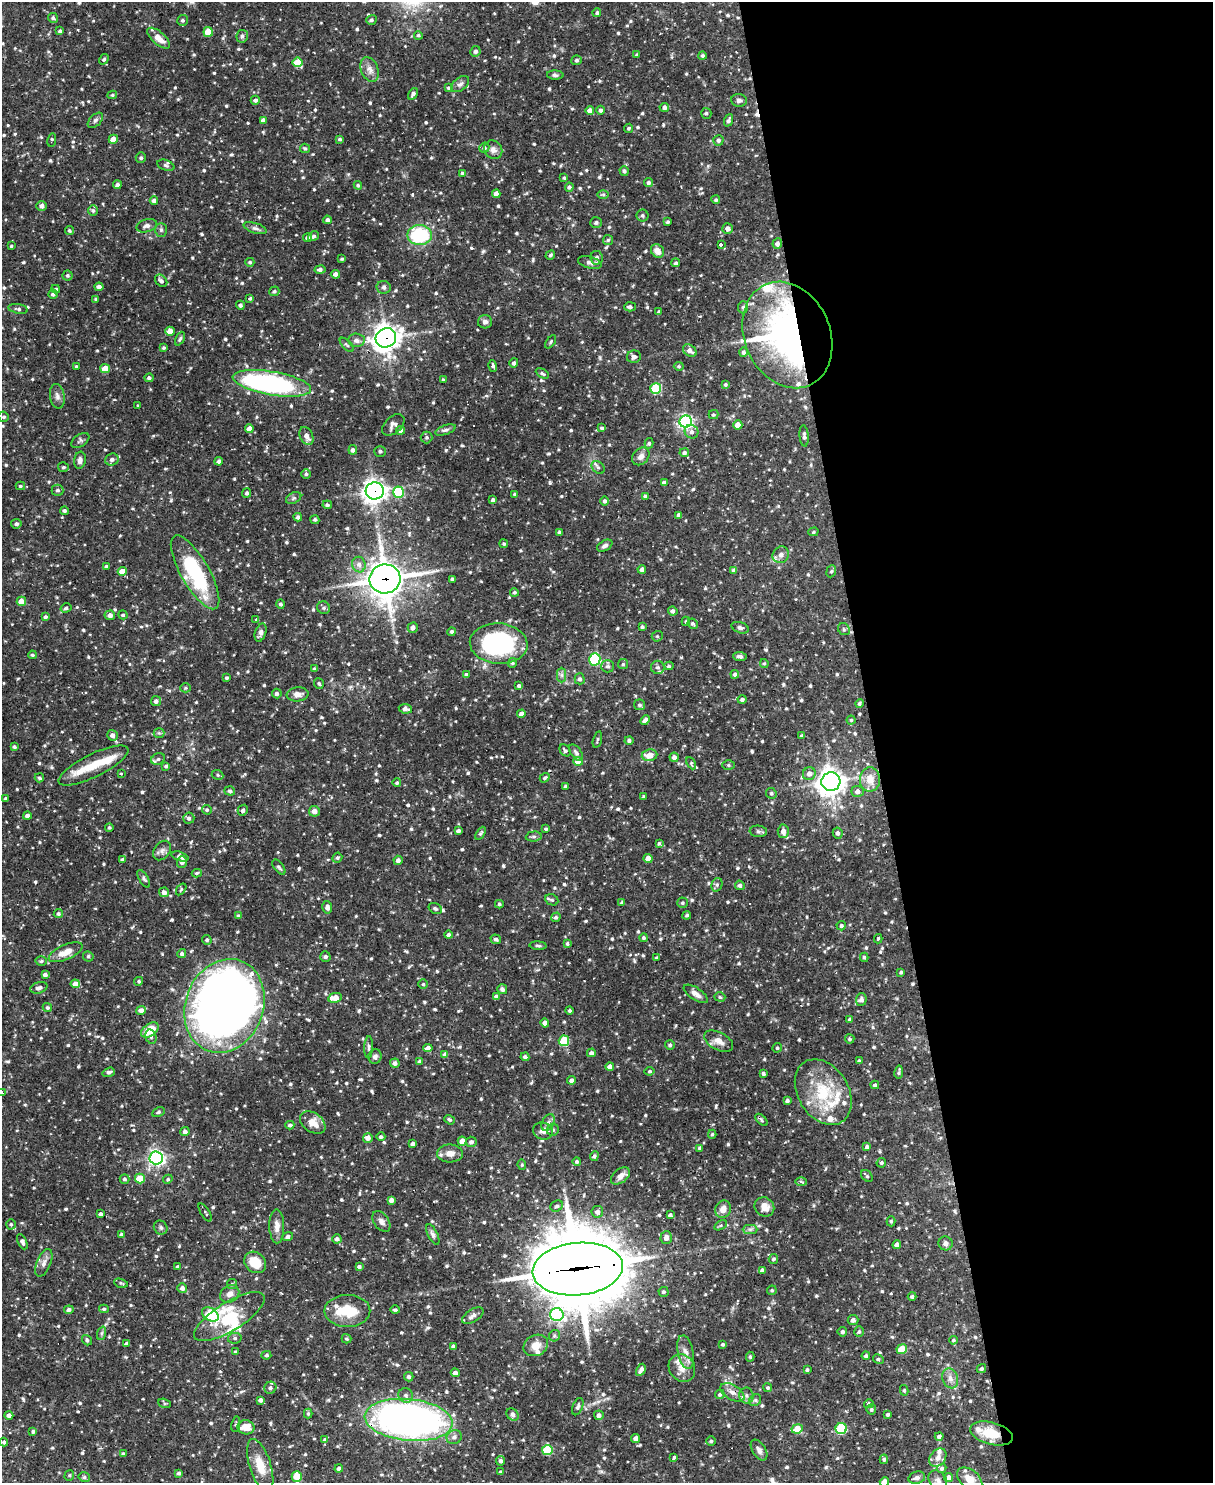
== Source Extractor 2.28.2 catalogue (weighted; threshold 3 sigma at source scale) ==
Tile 8 of 4 x 3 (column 4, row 2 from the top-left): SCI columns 3634-4844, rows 1729-3209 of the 4844 x 4825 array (HDU 1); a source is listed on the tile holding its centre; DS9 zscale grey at full resolution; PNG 1215 x 1485 px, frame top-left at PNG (2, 2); each listed source drawn as its Kron ellipse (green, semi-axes under 4 px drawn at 4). Shown black and unused: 28% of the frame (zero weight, under 2 of 3 exposures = <1% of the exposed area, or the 3 px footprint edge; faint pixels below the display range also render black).
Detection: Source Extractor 2.28.2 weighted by HDU 2 'WHT'; one run over the whole footprint, this tile lists its part. Background 0.0908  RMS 0.003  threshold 0.0137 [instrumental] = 3 sigma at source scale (4.5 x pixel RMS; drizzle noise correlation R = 1.50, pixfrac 1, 0.05/0.05 arcsec/px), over >= 5 px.
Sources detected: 956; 2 inside a brighter object's white glare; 11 cosmic-ray / hot-pixel residue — neither listed nor drawn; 27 inside a brighter listed object's ellipse — not listed separately; of the other 916, all 500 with FLUX_AUTO >= 0.462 (the completeness limit of this list) listed and drawn (416 fainter detections not listed), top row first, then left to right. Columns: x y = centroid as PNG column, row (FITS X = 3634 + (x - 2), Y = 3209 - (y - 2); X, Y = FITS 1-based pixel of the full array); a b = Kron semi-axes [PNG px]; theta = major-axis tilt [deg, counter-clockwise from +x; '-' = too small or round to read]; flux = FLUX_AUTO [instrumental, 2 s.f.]
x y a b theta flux
597 13 4 4 - 0.59
53 18 5 4 - 0.77
183 20 5 5 - 0.68
371 20 5 5 - 0.69
60 31 4 4 - 0.53
208 32 5 4 - 5.7
418 35 4 4 - 0.52
242 36 6 5 - 0.79
159 38 14 6 -41 3.3
475 51 5 5 - 0.75
637 55 3 3 - 0.58
702 56 4 4 - 0.62
104 59 5 4 - 0.54
576 60 5 5 - 0.81
298 62 5 5 - 7.7
369 69 13 8 -68 2.1
555 75 8 4 -2 0.77
460 84 10 6 38 1.1
449 88 4 4 - 0.57
413 94 6 4 57 0.86
112 95 5 3 - 0.46
255 100 4 4 - 0.91
739 100 8 6 -5 0.96
664 107 5 4 - 0.92
590 110 4 4 - 2
601 110 4 4 - 0.77
706 113 5 5 - 0.52
95 120 9 5 45 0.77
263 120 4 4 - 1.1
729 120 6 4 67 0.87
629 128 5 4 - 0.53
113 139 5 4 - 4.2
340 139 4 4 - 0.63
52 140 7 4 82 0.5
718 140 5 5 - 0.85
305 148 5 4 - 0.52
484 148 5 5 - 0.65
493 150 10 8 -51 1.5
141 158 5 5 - 0.62
166 165 9 5 -19 0.7
624 171 5 4 - 0.74
462 173 4 3 - 0.56
564 178 4 4 - 0.46
648 183 4 4 - 0.87
117 185 4 4 - 0.87
358 185 4 4 - 0.54
569 187 4 4 - 0.75
496 194 4 4 - 1.7
603 194 6 4 0 0.48
716 200 4 4 - 0.52
154 201 4 4 - 1.2
41 206 5 5 - 1.6
93 211 5 5 - 0.57
642 215 6 6 - 0.68
327 220 4 4 - 0.84
596 222 6 5 - 0.7
667 222 4 3 - 0.52
147 226 10 6 16 1.3
255 228 12 5 -17 0.92
727 228 5 5 - 1.3
69 230 4 4 - 0.53
161 230 7 5 -88 0.66
420 235 12 10 1 22
313 236 6 4 32 0.7
308 238 4 3 - 1.2
608 240 5 5 - 0.53
777 244 5 4 - 1.1
721 245 3 3 - 12
11 246 3 3 - 0.49
657 251 7 6 - 2.5
550 255 5 4 - 0.48
597 258 7 6 - 1.1
342 259 3 3 - 0.48
250 262 4 4 - 0.57
590 262 12 6 -15 1.3
676 263 4 4 - 0.56
320 269 5 4 - 0.94
335 274 4 4 - 1.2
68 275 5 5 - 0.58
161 281 7 5 -45 1
99 287 4 4 - 1.4
384 287 7 6 - 0.81
56 289 4 3 - 0.59
274 291 5 5 - 0.64
53 294 4 4 - 0.83
250 298 4 3 - 0.5
96 299 4 4 - 0.49
240 305 4 4 - 0.84
630 307 6 4 3 0.83
743 307 6 5 - 0.63
18 309 10 4 -9 0.75
659 312 4 3 - 0.85
485 322 7 6 - 1.1
170 331 5 4 - 2.6
787 335 55 43 -66 120
386 338 10 9 - 270
180 339 7 4 64 0.51
356 340 8 7 - 1.4
551 342 7 4 55 0.5
347 345 9 4 -45 0.55
164 348 4 4 - 0.52
690 351 7 5 -36 1.5
743 352 5 4 - 0.83
634 357 7 6 - 1.1
514 363 5 4 - 0.7
76 366 3 3 - 0.78
493 366 6 4 -75 0.7
679 366 5 4 - 0.46
105 369 5 4 - 5.9
542 373 7 4 -27 0.61
149 378 4 4 - 0.73
443 380 3 3 - 0.52
272 383 40 11 -10 70
725 384 4 4 - 0.47
656 388 5 5 - 17
57 396 12 7 -81 1.4
138 405 3 3 - 0.57
713 415 5 4 - 0.46
4 417 5 5 - 0.58
686 421 6 6 - 80
393 425 13 8 42 1.4
738 425 4 4 - 2.9
602 428 4 4 - 0.52
249 429 4 4 - 2.5
401 430 4 4 - 1.4
445 430 11 4 18 0.84
692 432 7 6 - 1.1
306 436 9 6 -66 1.9
804 436 10 4 -85 1
426 437 6 6 - 0.67
80 441 10 6 34 0.77
649 443 5 4 - 0.59
353 450 4 4 - 0.97
380 451 6 5 - 0.64
684 453 5 4 - 0.87
641 456 10 7 46 1.6
80 460 8 6 81 1.3
112 460 7 6 - 1.1
219 461 4 4 - 1
63 467 5 5 - 0.59
598 467 7 5 -43 0.71
306 474 4 4 - 0.52
664 483 4 4 - 1.3
20 486 5 4 - 0.5
57 490 6 5 - 0.7
375 491 9 8 - 190
399 492 5 5 - 17
247 493 5 4 - 0.67
515 494 4 3 - 0.54
645 496 4 3 - 0.47
294 498 8 5 27 0.64
493 500 4 4 - 1
605 501 5 4 - 0.75
327 505 4 4 - 0.77
64 511 4 4 - 0.62
679 515 4 3 - 0.85
298 517 4 4 - 0.83
315 520 4 4 - 0.59
16 524 5 4 - 0.74
559 532 3 3 - 0.53
813 532 5 4 - 0.48
504 544 4 3 - 0.46
605 546 8 5 31 0.94
781 555 9 7 49 1.3
359 565 8 7 - 1.4
107 567 4 4 - 0.93
642 569 4 4 - 1.1
733 570 4 4 - 0.64
122 571 4 4 - 3.8
831 571 6 5 - 0.53
195 572 42 14 -60 26
385 579 15 14 - 550
452 579 3 3 - 0.59
514 592 4 4 - 0.63
21 601 5 4 - 3.1
280 604 4 4 - 0.71
66 608 5 4 - 0.69
324 608 6 6 - 0.74
673 611 5 4 - 0.93
110 615 5 5 - 1.5
123 615 5 4 - 0.64
45 617 4 4 - 0.67
256 619 3 3 - 0.51
686 621 4 3 - 0.5
693 624 5 4 - 0.51
642 627 3 3 - 0.58
413 628 5 5 - 1.1
740 628 9 5 -19 0.78
844 629 6 5 - 0.62
452 632 4 4 - 0.63
261 633 9 5 72 1.2
657 636 5 5 - 0.48
499 644 29 20 -4 44
32 655 4 4 - 0.59
740 656 7 4 -7 0.77
595 659 6 5 - 31
512 663 5 4 - 0.63
764 663 4 4 - 0.48
623 664 5 5 - 0.47
608 666 6 6 - 0.84
669 666 4 4 - 0.52
658 667 6 6 - 1.1
314 669 4 3 - 0.48
466 674 3 3 - 0.59
735 674 4 4 - 0.9
562 675 7 4 -90 0.78
227 678 4 3 - 0.57
580 679 5 5 - 0.84
319 683 5 5 - 0.57
519 686 4 3 - 0.74
185 688 5 4 - 0.48
277 694 5 5 - 0.85
298 694 11 7 5 2
742 699 4 4 - 0.77
156 701 5 5 - 1.1
859 703 4 4 - 0.67
639 705 5 5 - 0.66
405 709 6 4 -8 1.3
521 714 4 4 - 2.2
645 720 5 4 - 1.1
851 720 4 4 - 0.48
159 733 5 5 - 0.48
112 735 6 5 - 1.7
802 736 4 4 - 0.66
597 740 8 3 75 0.49
629 740 4 4 - 0.69
14 747 4 3 - 0.57
565 750 6 5 - 0.72
576 753 9 5 -54 1
650 755 8 6 8 3.7
674 757 4 4 - 1.2
158 759 7 5 27 0.75
578 761 5 4 - 4.6
691 763 6 4 -63 0.51
93 765 38 11 26 7
728 765 6 5 - 0.52
166 766 4 4 - 0.57
121 773 4 3 - 0.5
809 774 6 6 - 1.5
217 775 6 4 -22 0.48
39 778 5 4 - 0.55
545 778 5 4 - 0.51
870 779 12 10 87 3.8
831 782 9 9 - 270
397 783 4 4 - 0.48
565 786 3 3 - 0.51
230 791 5 4 - 0.76
858 791 6 5 - 1.4
771 793 5 5 - 0.64
644 797 4 3 - 0.77
6 798 3 3 - 0.5
207 810 5 4 - 0.52
243 810 5 4 - 0.82
314 811 5 5 - 1.8
27 816 4 4 - 1.2
189 818 5 5 - 0.78
109 827 4 4 - 0.49
546 829 4 3 - 0.57
458 831 4 3 - 0.85
758 831 9 5 -6 0.72
783 831 6 5 - 1.9
480 833 7 4 57 0.62
838 833 5 5 - 0.93
534 836 8 5 5 0.77
659 843 4 3 - 0.48
162 850 11 8 52 1.2
180 856 9 4 -18 1.6
337 858 5 4 - 0.58
648 858 4 4 - 2.9
122 860 4 4 - 0.55
398 860 4 4 - 1.1
182 862 6 5 - 1.5
279 867 9 5 -53 0.67
197 873 5 4 - 0.5
144 879 10 4 -59 0.68
717 885 7 5 71 0.68
740 885 5 4 - 0.69
181 889 6 4 54 0.49
164 892 5 5 - 1.5
552 900 7 5 -26 0.59
622 903 4 3 - 0.78
682 903 5 5 - 0.51
499 904 4 4 - 0.54
327 907 6 5 - 1.3
435 908 7 5 -31 0.68
58 913 4 4 - 0.63
687 915 4 4 - 0.55
238 916 4 3 - 0.5
556 917 5 4 - 0.69
841 926 5 4 - 0.6
449 935 4 4 - 1.1
643 938 4 4 - 0.55
496 939 5 4 - 0.96
878 939 5 3 - 0.53
207 940 5 4 - 0.57
567 943 4 4 - 0.51
538 946 8 4 -5 0.56
66 952 18 7 24 4.2
182 954 4 4 - 0.78
88 956 5 5 - 0.62
325 957 5 5 - 0.66
864 957 4 3 - 0.5
657 958 4 4 - 0.58
41 961 5 5 - 0.61
901 972 3 3 - 0.47
45 975 4 3 - 0.97
139 981 4 4 - 0.56
75 984 4 4 - 2.6
423 984 5 4 - 0.48
39 988 9 5 17 1.4
502 989 5 4 - 1
696 994 14 6 -33 2
496 997 4 4 - 1.3
720 997 5 4 - 0.62
335 998 7 5 9 4.7
861 1000 6 5 - 1.3
224 1006 48 39 69 410
47 1007 5 4 - 0.55
141 1010 5 4 - 1.8
569 1010 4 4 - 0.51
850 1019 4 4 - 0.78
545 1023 4 4 - 2.1
150 1030 10 6 35 5.6
151 1037 7 5 -74 0.87
850 1039 5 4 - 0.58
564 1041 5 5 - 15
719 1041 16 9 -27 2.5
670 1045 5 5 - 0.62
369 1047 11 4 87 0.76
428 1048 5 4 - 1.6
777 1048 5 4 - 0.53
591 1053 4 4 - 1
445 1054 4 4 - 0.81
375 1057 7 6 - 0.99
525 1057 4 4 - 0.71
420 1061 4 4 - 0.7
859 1061 4 3 - 0.58
395 1063 4 4 - 1.1
610 1067 4 4 - 1.5
650 1071 5 4 - 0.5
109 1072 6 4 18 0.84
899 1072 6 3 80 0.6
763 1074 4 3 - 0.76
571 1080 4 4 - 1.1
875 1085 4 4 - 0.73
823 1092 35 25 -58 16
2 1093 4 3 - 4.3
787 1101 4 3 - 0.73
158 1112 6 4 27 0.52
450 1120 5 4 - 0.49
761 1120 7 4 -46 0.51
313 1123 14 9 -35 3.5
548 1123 9 6 61 1.1
290 1125 4 4 - 0.72
553 1130 6 6 - 0.71
543 1131 10 8 -19 1.6
185 1132 4 4 - 1.1
712 1134 4 4 - 0.49
381 1137 4 4 - 0.71
368 1138 5 5 - 1.5
462 1141 4 4 - 2.8
471 1142 5 5 - 1.1
413 1143 4 3 - 0.85
867 1147 4 4 - 1
700 1148 4 4 - 0.61
450 1153 13 9 2 2.7
594 1156 5 4 - 0.72
156 1158 7 6 - 93
577 1162 4 4 - 0.59
881 1163 5 4 - 0.6
522 1165 5 4 - 0.47
620 1176 11 6 37 2.1
867 1176 7 5 -45 0.51
125 1179 5 4 - 0.64
140 1179 5 5 - 8.8
168 1179 5 4 - 0.48
801 1182 6 4 -2 0.53
391 1200 4 4 - 1.5
557 1206 6 5 - 0.78
764 1207 10 9 - 2.6
723 1209 9 7 68 2.4
205 1212 10 3 -57 0.64
597 1212 6 5 - 1.3
100 1214 3 3 - 0.7
670 1215 4 3 - 0.86
381 1221 12 7 -54 1.4
891 1221 5 4 - 0.49
11 1224 5 4 - 0.54
721 1225 7 4 31 0.49
277 1226 17 7 -89 2.4
161 1228 7 6 - 0.72
750 1229 7 4 0 0.74
121 1234 4 4 - 0.62
433 1234 11 5 -63 0.96
288 1237 5 4 - 1
666 1238 6 5 - 1.4
337 1239 4 4 - 1
22 1242 8 4 -65 0.84
945 1243 7 7 - 1.2
897 1245 4 4 - 1.8
773 1259 5 4 - 0.65
255 1262 12 10 -44 6.9
44 1263 14 7 67 1.7
178 1267 3 3 - 0.76
359 1267 4 3 - 0.8
578 1269 45 26 6 2900
762 1270 4 4 - 0.83
121 1283 7 4 -16 0.49
232 1284 5 5 - 0.49
182 1288 5 5 - 1.3
772 1290 5 4 - 0.49
663 1292 5 5 - 0.55
230 1294 10 8 34 2
912 1296 4 4 - 0.6
104 1309 5 4 - 0.47
69 1310 4 4 - 0.95
395 1310 4 4 - 0.59
347 1311 23 16 0 9.4
210 1314 9 6 -32 15
557 1315 6 6 - 58
473 1316 12 6 33 1.3
229 1317 40 14 32 11
853 1320 5 5 - 1.2
842 1332 5 4 - 0.63
859 1332 5 5 - 0.55
102 1333 7 4 71 0.62
554 1336 6 5 - 0.62
235 1338 7 5 13 0.66
346 1339 5 4 - 0.48
87 1340 5 4 - 0.71
953 1340 4 4 - 0.48
126 1344 4 3 - 0.79
723 1344 4 3 - 0.61
536 1345 13 10 27 3.3
453 1346 4 3 - 0.72
902 1349 5 5 - 7.6
235 1352 4 4 - 0.78
686 1352 17 8 -78 2.3
266 1355 5 4 - 0.61
866 1356 4 4 - 0.74
750 1357 5 4 - 0.5
878 1359 5 4 - 0.56
682 1368 14 12 -54 3.5
981 1369 5 4 - 0.52
641 1370 6 4 61 1.3
807 1370 3 3 - 0.58
455 1373 5 4 - 1.2
409 1377 5 4 - 0.82
950 1378 10 7 -69 1.6
270 1388 6 5 - 0.88
768 1388 4 4 - 0.55
904 1390 5 4 - 0.48
732 1392 13 7 -31 1.9
720 1394 5 4 - 0.57
406 1395 7 7 - 1.1
746 1396 8 7 - 1.1
261 1400 4 3 - 1
755 1400 6 5 - 0.61
165 1403 6 4 -19 0.48
869 1404 5 4 - 0.76
578 1407 9 5 68 0.73
871 1409 5 5 - 0.58
308 1414 5 4 - 0.51
513 1414 7 5 -46 0.7
888 1414 4 4 - 0.68
9 1415 4 3 - 1.2
599 1415 5 5 - 1.1
409 1420 44 21 -6 170
236 1424 8 4 80 0.52
246 1427 8 7 - 5.6
797 1429 6 4 9 5.7
841 1429 5 5 - 23
33 1431 4 3 - 0.6
992 1433 22 11 -15 7.3
939 1436 4 4 - 1
454 1437 8 6 27 1.1
636 1438 4 4 - 1.4
325 1440 4 4 - 0.89
711 1441 5 4 - 0.62
4 1442 4 4 - 0.66
547 1450 5 5 - 16
759 1450 11 6 -57 1.5
123 1454 4 4 - 0.73
674 1457 4 3 - 1.3
938 1458 10 7 51 1.5
884 1459 5 4 - 0.66
501 1461 5 4 - 0.94
260 1466 28 10 -72 5.8
339 1468 4 4 - 1.2
942 1468 5 4 - 0.63
501 1472 4 3 - 0.49
179 1473 4 3 - 0.67
69 1475 5 5 - 0.49
297 1476 5 5 - 6.9
84 1477 6 4 -14 0.59
917 1478 8 6 16 1.1
949 1478 4 4 - 1.4
970 1479 14 9 -40 4.1
938 1480 11 8 -49 1.4
884 1482 5 4 - 4.3
Overlapping masked pixels (flux is a lower limit): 11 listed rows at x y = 787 335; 386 338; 375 491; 195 572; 385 579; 545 778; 224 1006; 578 1269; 732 1392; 409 1420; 992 1433
Isophote crosses this tile's border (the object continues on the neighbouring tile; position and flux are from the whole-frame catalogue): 4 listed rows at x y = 2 1093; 297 1476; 970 1479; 884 1482